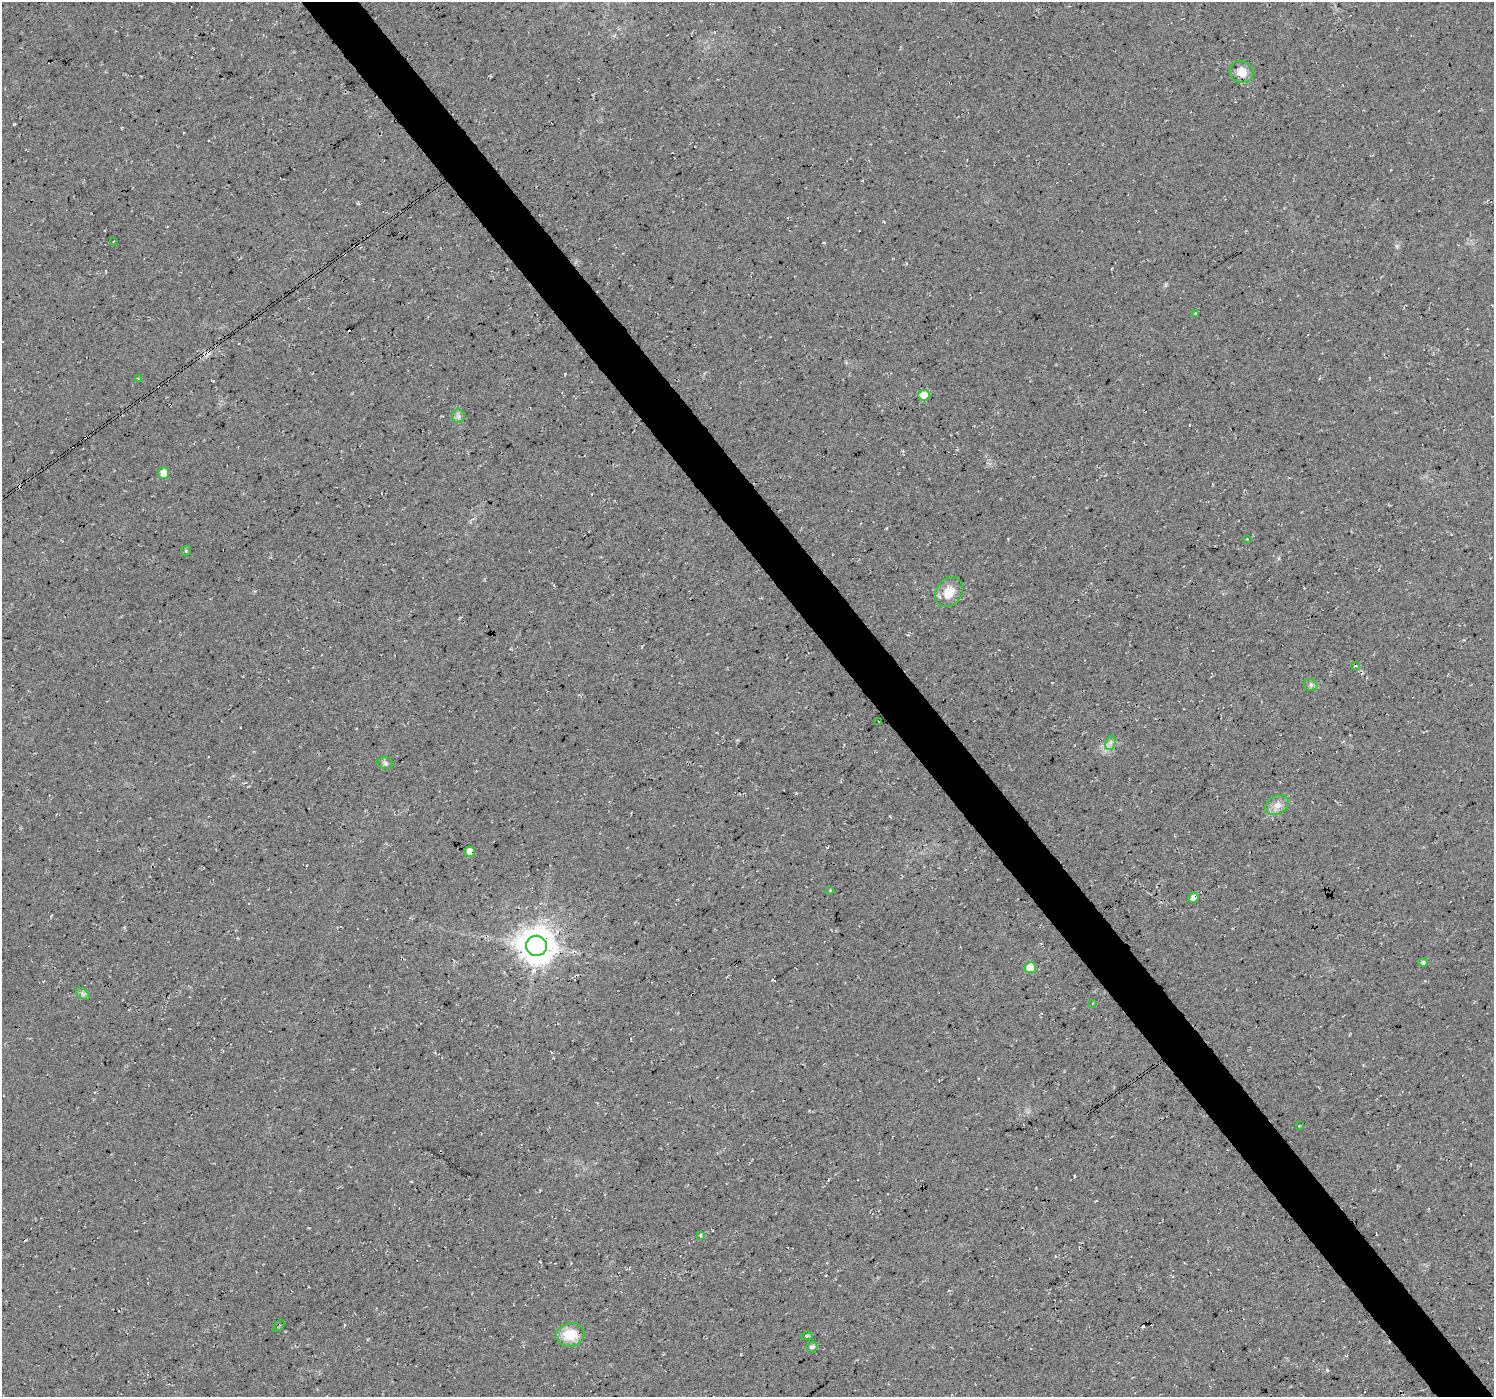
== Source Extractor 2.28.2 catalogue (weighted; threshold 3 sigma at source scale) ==
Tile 6 of 4 x 4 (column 2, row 2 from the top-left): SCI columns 1497-2988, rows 2989-4383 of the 5972 x 5912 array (HDU 1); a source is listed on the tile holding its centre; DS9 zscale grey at full resolution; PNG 1496 x 1399 px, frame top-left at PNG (2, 2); each listed source drawn as its Kron ellipse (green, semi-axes under 4 px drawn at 4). Shown black and unused: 4% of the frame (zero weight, under 3 of 4 exposures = <1% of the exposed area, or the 3 px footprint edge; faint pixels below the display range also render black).
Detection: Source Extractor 2.28.2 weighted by HDU 2 'WHT'; one run over the whole footprint, this tile lists its part. Background 0.0202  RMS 0.0055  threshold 0.0249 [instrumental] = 3 sigma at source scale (4.5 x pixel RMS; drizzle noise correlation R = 1.50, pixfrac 1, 0.0396/0.0396 arcsec/px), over >= 5 px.
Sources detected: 33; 3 cosmic-ray / hot-pixel residue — neither listed nor drawn; the other 30 listed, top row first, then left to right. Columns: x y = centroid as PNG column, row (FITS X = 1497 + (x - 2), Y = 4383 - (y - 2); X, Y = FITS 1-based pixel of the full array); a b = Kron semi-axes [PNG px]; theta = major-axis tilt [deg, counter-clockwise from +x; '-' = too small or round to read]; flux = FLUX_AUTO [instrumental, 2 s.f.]
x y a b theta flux
1241 72 12 11 - 6.4
114 241 2 2 - 0.53
1195 313 3 3 - 0.55
138 379 3 3 - 0.57
924 395 5 5 - 13
458 416 7 6 - 1.8
163 473 6 5 - 6.5
1247 539 2 2 - 0.34
186 551 5 5 - 0.73
949 592 16 12 53 8.7
1355 666 3 2 - 0.71
1311 685 7 6 - 1.3
879 721 3 2 - 0.81
1110 743 7 4 71 1.8
385 763 8 6 -16 1.4
1277 805 12 9 30 4.1
470 852 5 5 - 6.5
830 891 3 2 - 0.64
1193 898 5 4 - 3.8
536 946 10 10 - 1300
1423 962 5 4 - 1.4
1030 968 5 5 - 12
83 994 7 5 -35 1.5
1093 1003 3 2 - 0.39
1299 1126 2 2 - 0.58
700 1236 3 3 - 1.7
279 1326 7 2 42 0.51
570 1335 14 11 14 13
807 1336 6 4 6 0.88
812 1347 6 5 - 1.7
Overlapping masked pixels (flux is a lower limit): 3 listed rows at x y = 924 395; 470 852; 1193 898
Unlisted compact peaks at least as high as the median listed source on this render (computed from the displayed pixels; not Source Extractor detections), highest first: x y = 14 124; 1327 1370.